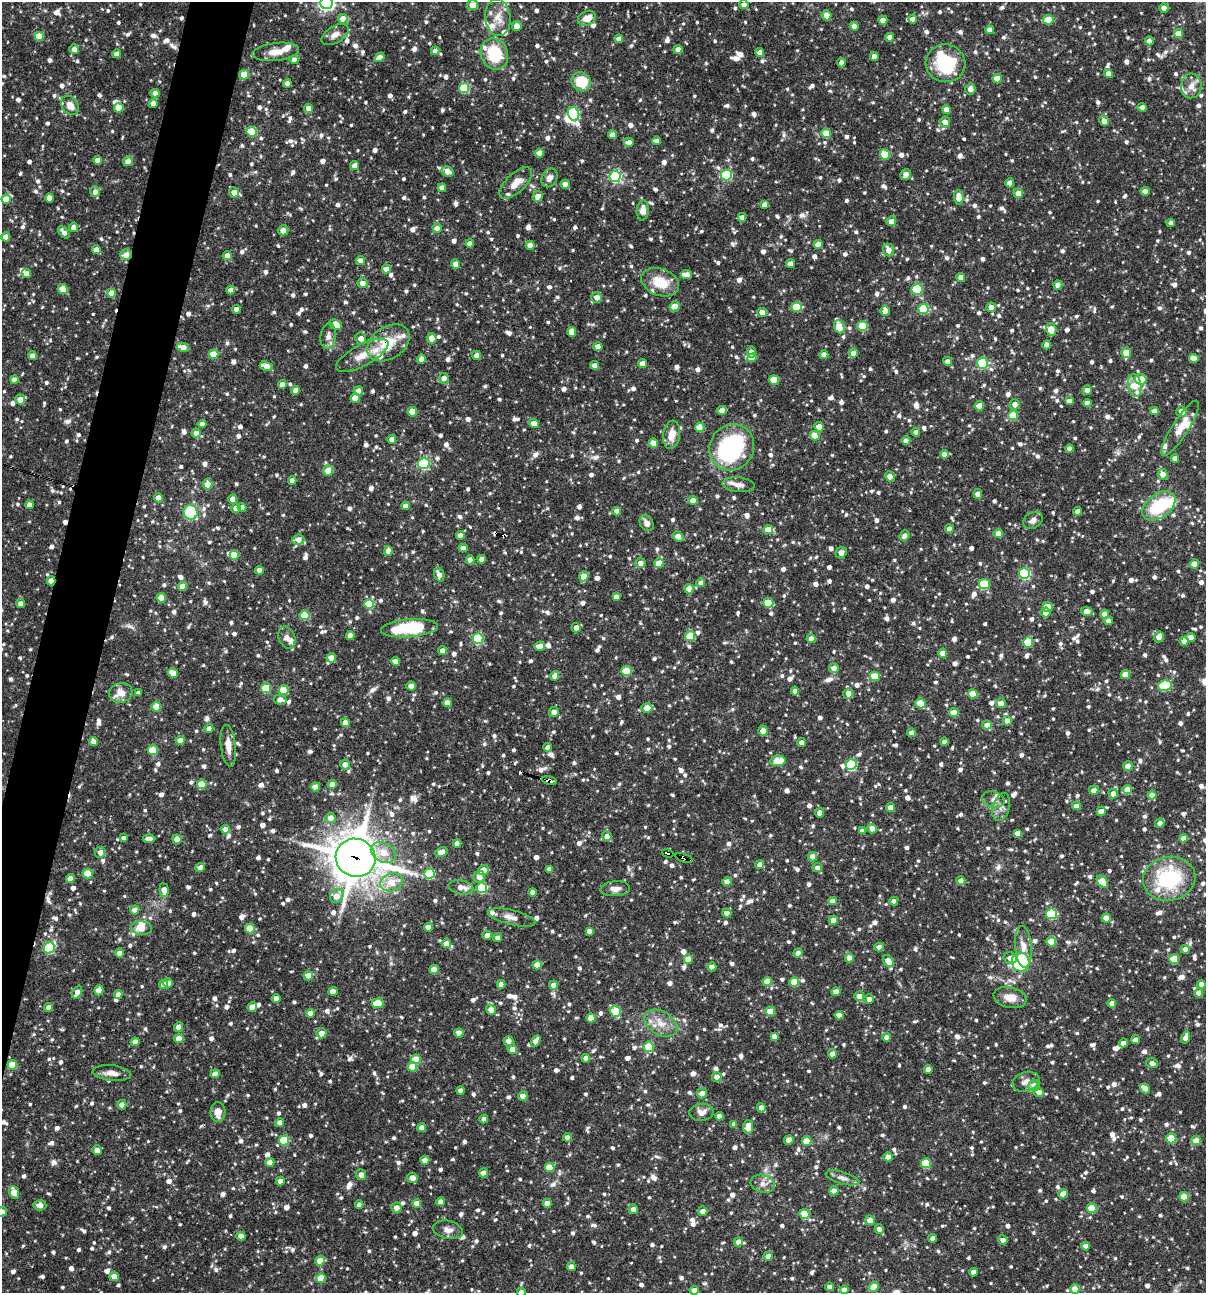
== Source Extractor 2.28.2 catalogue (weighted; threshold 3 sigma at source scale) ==
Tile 7 of 4 x 4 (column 3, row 2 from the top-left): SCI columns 2656-3859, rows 2585-3875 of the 5187 x 5169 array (HDU 1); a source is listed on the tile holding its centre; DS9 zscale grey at full resolution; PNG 1208 x 1295 px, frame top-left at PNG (2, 2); each listed source drawn as its Kron ellipse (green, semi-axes under 4 px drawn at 4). Shown black and unused: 4% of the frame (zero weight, under 3 of 4 exposures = <1% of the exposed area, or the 3 px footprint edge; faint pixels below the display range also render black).
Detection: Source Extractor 2.28.2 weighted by HDU 2 'WHT'; one run over the whole footprint, this tile lists its part. Background 0.0817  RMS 0.0038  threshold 0.0171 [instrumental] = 3 sigma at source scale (4.5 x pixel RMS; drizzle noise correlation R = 1.50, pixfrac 1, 0.05/0.05 arcsec/px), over >= 5 px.
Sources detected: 1580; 4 inside a brighter object's white glare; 5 cosmic-ray / hot-pixel residue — neither listed nor drawn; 36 inside a brighter listed object's ellipse — not listed separately; of the other 1535, all 500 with FLUX_AUTO >= 2.08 (the completeness limit of this list) listed and drawn (1035 fainter detections not listed), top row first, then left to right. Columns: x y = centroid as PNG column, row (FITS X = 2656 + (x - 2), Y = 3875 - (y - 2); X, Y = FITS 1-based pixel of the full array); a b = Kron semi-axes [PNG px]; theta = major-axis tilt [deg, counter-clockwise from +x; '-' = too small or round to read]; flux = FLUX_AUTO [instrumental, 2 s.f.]
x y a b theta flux
327 3 6 6 - 100
473 5 5 5 - 3.6
744 5 4 4 - 2.4
1164 8 4 4 - 2.9
826 15 5 5 - 3
498 18 18 12 -83 5.1
587 18 9 7 25 4
343 19 5 4 - 4.2
913 19 4 4 - 2.6
883 20 4 4 - 2.9
1048 20 5 4 - 9.9
517 26 5 4 - 4.2
854 26 4 4 - 3.1
990 30 4 4 - 2.7
1179 34 4 4 - 6.1
335 35 15 8 31 2.6
39 36 5 5 - 11
890 37 4 4 - 2.4
619 39 4 4 - 2.5
1149 41 4 4 - 3
74 49 5 4 - 3
678 49 4 4 - 2.3
435 51 4 4 - 2.7
276 52 23 9 7 5.2
760 52 4 4 - 2.9
117 54 4 4 - 2.6
494 54 16 13 -69 16
379 57 5 4 - 3.1
874 57 4 4 - 2.8
294 60 4 4 - 2.5
841 63 5 4 - 2.1
945 63 20 19 - 23
1109 73 5 4 - 2.6
244 75 5 4 - 7.4
997 79 4 4 - 6.5
581 81 10 9 - 12
287 83 4 4 - 2.3
1191 86 12 10 85 3.7
464 88 5 5 - 19
970 89 5 5 - 2.9
155 93 4 4 - 2.9
153 104 4 4 - 2.8
70 105 10 8 -53 3.2
1142 107 4 4 - 2.8
119 108 5 4 - 6.4
309 109 4 4 - 3.5
946 110 4 4 - 2.6
574 114 7 5 -68 52
1104 121 5 4 - 2.9
945 122 5 5 - 3.2
252 131 5 5 - 16
826 133 5 4 - 6.8
612 135 4 4 - 2.8
657 141 4 4 - 2.3
629 142 5 4 - 2.3
539 153 4 4 - 4.2
885 155 5 5 - 10
98 160 4 4 - 2.8
128 161 5 5 - 3.3
354 166 4 4 - 2.2
448 171 6 5 - 3.1
726 175 5 5 - 35
906 175 6 5 - 3
615 176 5 5 - 53
549 178 10 7 57 2.2
516 183 20 9 44 4.4
1010 183 4 4 - 3.9
565 184 4 4 - 3.7
442 188 4 4 - 3.1
1145 191 4 4 - 2.8
95 192 5 5 - 2.7
234 192 5 5 - 3
1018 193 5 4 - 3.5
538 196 5 5 - 2.9
959 197 7 5 -84 4.7
49 198 4 4 - 3.1
6 199 4 4 - 6.5
765 205 4 4 - 2.9
643 211 10 6 85 3
742 217 4 4 - 2.4
891 221 5 4 - 2.8
1171 223 4 4 - 2.1
73 227 5 4 - 2.7
437 228 4 4 - 2.5
283 230 5 5 - 2.9
64 232 7 4 -51 2.1
6 237 4 4 - 4
470 243 4 4 - 2.5
818 244 4 4 - 3.6
530 245 4 4 - 3.3
97 250 4 4 - 3.6
889 250 6 5 - 3.1
126 255 6 5 - 3.3
227 256 4 4 - 3.5
360 261 4 4 - 2.7
455 264 5 4 - 2.5
791 264 4 4 - 2.8
386 269 4 4 - 2.8
26 273 4 4 - 3
686 275 6 4 -7 3.8
961 277 4 4 - 2.3
660 282 19 13 -21 9.2
362 283 5 5 - 3
1058 285 4 4 - 3.4
63 289 5 4 - 6.6
917 289 5 5 - 19
231 290 4 4 - 2.4
111 293 4 4 - 4.3
597 297 5 5 - 3.2
674 306 5 4 - 5.5
797 307 5 5 - 13
991 307 5 4 - 2.8
236 309 4 4 - 2.5
924 309 5 5 - 23
885 311 5 4 - 3.3
762 312 5 4 - 3.7
336 325 6 4 -28 8.5
862 326 5 5 - 14
839 327 7 5 -70 12
1051 329 6 5 - 6
572 332 5 4 - 4.5
328 336 13 7 82 2.5
361 338 6 5 - 2.9
432 338 5 5 - 3.2
388 343 23 16 34 12
1047 345 4 4 - 2.6
183 347 6 4 -10 3.9
598 347 4 4 - 2.6
751 352 5 4 - 2.5
853 353 5 4 - 2.9
1126 353 5 5 - 5.6
213 354 5 5 - 8.3
362 355 29 10 28 6.2
476 355 4 4 - 2.1
824 355 4 4 - 2.3
32 356 4 4 - 3.2
752 358 5 4 - 4
1194 358 5 4 - 3.7
421 359 5 4 - 2.1
947 361 4 4 - 2.3
643 363 4 4 - 4.3
982 363 5 5 - 33
595 365 4 4 - 2.6
266 366 7 4 -19 3.6
444 378 5 5 - 2.4
1141 379 6 5 - 7.8
14 380 4 4 - 3.4
774 380 5 5 - 9.3
282 384 4 4 - 2.7
1135 385 11 6 -79 8.6
295 390 4 4 - 2.7
1087 390 4 4 - 2.6
358 391 4 4 - 2.7
355 398 5 4 - 7.3
20 399 5 5 - 4.1
1069 401 4 4 - 2.3
1087 403 4 4 - 2.7
1015 404 5 5 - 2.7
979 406 5 4 - 5.1
722 410 5 4 - 2.7
1154 411 4 4 - 2.6
412 412 5 4 - 8.5
1182 412 5 5 - 3.1
1013 415 5 5 - 12
534 423 5 4 - 3.4
202 424 4 4 - 2.6
700 427 5 4 - 8.6
819 427 5 4 - 3.9
1180 428 32 8 58 6.6
916 432 4 4 - 2.6
196 433 4 4 - 2.6
671 435 14 8 82 5.2
815 436 5 4 - 6
392 439 4 4 - 2.6
906 441 4 4 - 2.2
653 443 5 4 - 5
732 447 24 22 58 48
1069 449 4 4 - 2.3
944 454 4 4 - 2.6
1175 458 4 4 - 2.6
424 464 6 5 - 42
328 471 5 5 - 8
1163 474 5 5 - 3.1
890 476 5 4 - 2.9
292 480 4 4 - 2.5
208 484 5 4 - 7.2
738 485 16 7 -4 2.8
978 494 5 4 - 3.4
158 498 4 4 - 4.8
233 499 4 4 - 3.6
693 500 4 4 - 5
29 505 4 4 - 2.8
406 506 4 4 - 2.5
1159 506 19 11 37 19
242 507 4 4 - 2.8
236 508 5 4 - 2.9
617 511 4 4 - 2.8
1078 511 4 4 - 2.3
191 512 7 7 - 18
1033 520 10 7 30 2.1
647 523 8 6 -57 2.3
949 529 4 4 - 2.5
768 530 5 4 - 5.8
998 534 4 4 - 2.8
460 535 4 4 - 3.1
905 536 5 5 - 2.3
678 537 6 4 -37 3.2
298 540 6 5 - 3.1
463 548 4 4 - 2.7
388 551 5 4 - 3.5
841 553 6 5 - 2.5
234 555 4 4 - 5.8
482 559 4 4 - 2.3
470 560 4 4 - 3.3
640 563 5 5 - 2.5
659 563 5 4 - 4.9
1194 564 4 4 - 4.1
259 570 4 4 - 2.6
439 574 7 5 -68 2.9
1024 574 5 5 - 37
584 576 5 4 - 5.3
51 581 4 4 - 6.6
701 583 4 4 - 2.3
985 584 5 5 - 17
182 586 4 4 - 3.6
689 589 4 4 - 3.8
616 597 4 4 - 2.2
161 598 4 4 - 7.3
768 603 5 5 - 11
21 604 4 4 - 2.8
369 604 5 5 - 15
1048 607 5 4 - 7.1
1087 611 6 4 -17 3.1
1045 612 5 5 - 2.7
1105 614 4 4 - 5.6
304 615 5 5 - 14
1109 621 4 4 - 2.4
409 628 28 9 5 27
576 628 4 4 - 2.6
350 635 4 4 - 3.2
690 636 5 5 - 10
1159 637 5 5 - 3.4
1191 637 4 4 - 3.1
287 638 11 8 -68 2.2
478 639 5 5 - 32
811 639 4 4 - 2.9
1184 641 4 4 - 3.2
1028 642 5 5 - 15
540 646 5 4 - 4.2
442 651 4 4 - 2.6
943 653 4 4 - 4.7
331 658 5 4 - 5.9
395 661 5 4 - 2.6
834 668 5 4 - 2.7
626 671 5 5 - 13
173 673 5 4 - 4.2
1125 675 4 4 - 6.7
555 676 5 4 - 3
875 676 5 4 - 11
411 686 4 4 - 4.1
1165 686 7 5 9 24
266 688 5 5 - 14
284 690 5 5 - 13
795 691 4 4 - 2.8
121 693 12 9 10 4.9
139 693 4 4 - 2.1
848 693 5 5 - 2.9
973 694 4 4 - 8.2
280 700 6 5 - 2.5
447 703 4 4 - 4.4
920 703 5 5 - 10
1001 703 5 5 - 2.8
156 707 5 4 - 8.3
647 708 5 5 - 5.1
554 712 5 5 - 2.4
954 713 4 4 - 5
1007 721 4 4 - 2.5
345 723 4 4 - 2.9
987 725 5 4 - 3.2
209 728 4 4 - 2.6
763 731 5 4 - 3.3
912 733 4 4 - 2.9
180 740 4 4 - 2.9
93 741 4 4 - 2.3
801 742 4 4 - 2.3
944 742 4 4 - 2.5
228 746 21 7 -83 4.8
548 747 4 4 - 2.2
153 750 5 5 - 14
778 761 7 5 10 12
345 764 5 5 - 2.7
851 765 5 5 - 32
1128 766 4 4 - 3.2
549 781 7 3 -15 6
202 784 5 5 - 9.5
332 784 4 4 - 2.8
315 787 4 4 - 4.9
1094 790 5 4 - 2.4
1127 790 5 4 - 3.9
1113 794 5 4 - 2.9
1152 795 4 4 - 3.3
993 800 11 8 -15 2.2
1076 806 4 4 - 2.7
1001 807 14 8 74 2.7
891 808 4 4 - 3.6
1101 811 5 4 - 3.3
820 813 4 4 - 2.8
330 818 5 5 - 3.2
1160 823 4 4 - 2.3
225 829 4 4 - 2.7
872 829 5 4 - 3.4
862 831 4 4 - 2.2
1017 833 4 4 - 2.6
607 836 5 4 - 2.9
124 838 4 4 - 2.2
1184 838 4 4 - 2.8
149 839 6 4 4 2.8
177 839 5 4 - 3.2
457 843 4 4 - 2.3
100 852 5 5 - 2.6
441 852 6 4 26 3.3
383 853 13 9 -26 5.6
668 853 6 3 -18 46
813 857 4 4 - 3.7
356 858 20 19 - 1100
684 858 9 3 -20 55
760 865 4 4 - 2.7
200 868 4 4 - 2.6
817 868 4 4 - 2.7
549 869 4 4 - 2.1
484 870 5 5 - 3.9
87 874 5 5 - 10
429 874 5 5 - 21
479 877 6 6 - 3.2
70 878 4 4 - 2.5
1169 879 26 22 12 31
961 881 4 4 - 2.3
391 882 11 8 23 5.9
727 882 4 4 - 3.7
1102 882 7 5 -50 12
461 887 12 7 -11 3.4
482 888 5 5 - 26
615 889 15 7 4 2.7
164 890 7 4 -84 3.4
532 892 4 4 - 2.1
337 896 7 6 - 4
833 901 4 4 - 3.6
894 901 4 4 - 2.2
135 910 5 4 - 2.6
727 913 4 4 - 2.8
1052 914 5 5 - 28
512 917 24 7 -14 3.2
1106 918 4 4 - 4.8
833 920 5 4 - 3.8
428 927 4 4 - 3.5
141 928 10 7 -4 4.4
250 928 5 5 - 8.2
589 931 4 4 - 2.6
487 935 5 4 - 2.8
498 938 4 4 - 2.3
1051 942 5 4 - 8.6
446 943 4 4 - 3.3
879 947 4 4 - 2.4
1023 947 21 8 -85 4
49 948 6 5 - 29
1185 949 4 4 - 2.4
119 953 4 4 - 2.5
798 953 4 4 - 2.2
849 958 4 4 - 3
1010 958 7 5 -14 2.3
688 959 4 4 - 4.5
1174 959 5 5 - 12
888 961 6 5 - 4.5
1021 962 9 9 - 38
537 965 4 4 - 4.1
712 967 4 4 - 2.5
434 969 5 4 - 5.1
308 976 4 4 - 5.2
767 982 4 4 - 7.3
794 982 5 4 - 11
168 983 5 4 - 4.2
164 984 5 4 - 2.7
501 984 4 4 - 2.5
1201 984 4 4 - 2.7
553 985 4 4 - 3.8
99 990 5 4 - 3.7
333 991 4 4 - 4.8
77 992 7 4 62 3.2
836 992 4 4 - 2.8
1199 993 4 4 - 3.5
118 994 4 4 - 2.6
859 996 5 5 - 2.8
1010 997 16 10 -13 5
276 998 4 4 - 3
869 999 5 4 - 2.1
378 1003 6 5 - 11
1112 1003 4 4 - 2.7
252 1007 5 4 - 4.3
48 1008 4 4 - 2.6
491 1010 5 4 - 3.2
616 1011 6 5 - 18
770 1011 4 4 - 8.5
310 1013 4 4 - 2.6
839 1015 4 4 - 2.9
591 1018 4 4 - 4.5
661 1023 18 12 -29 5.4
179 1027 5 4 - 2.9
321 1033 5 5 - 3.6
459 1033 5 4 - 3.1
774 1036 4 4 - 2.7
886 1037 4 4 - 2.5
179 1038 4 4 - 5.1
1185 1038 6 4 72 3.1
1135 1040 4 4 - 2.6
509 1041 5 5 - 2.9
536 1041 6 4 58 2.8
135 1042 4 4 - 2.5
1123 1043 4 4 - 3
649 1047 5 5 - 16
512 1049 4 4 - 3.5
832 1054 4 4 - 2.7
586 1058 4 4 - 2.7
416 1059 5 5 - 11
1152 1063 6 5 - 2.3
12 1065 5 5 - 9.9
412 1067 5 5 - 7.4
928 1069 4 4 - 2.7
112 1073 19 7 -6 3.2
215 1074 5 4 - 2.8
717 1077 5 5 - 2.8
1026 1082 13 9 18 2.7
1034 1086 6 6 - 3.1
1145 1088 5 4 - 2.7
460 1091 4 4 - 2.5
1039 1092 5 4 - 2.7
702 1093 5 5 - 2.8
523 1096 5 4 - 2.6
122 1105 5 4 - 2.3
761 1108 5 4 - 2.4
218 1112 10 7 89 3.2
701 1112 12 8 5 2.6
719 1116 4 4 - 2.8
484 1119 4 4 - 2.6
280 1123 4 4 - 2.7
734 1124 4 4 - 2.3
748 1127 7 5 88 5.6
422 1128 4 4 - 2.5
567 1137 4 4 - 2.6
1171 1138 5 5 - 12
284 1140 5 5 - 18
789 1140 5 4 - 3.4
807 1141 5 4 - 6.7
1196 1141 5 4 - 5.8
97 1150 5 4 - 2.7
888 1157 4 4 - 2.9
425 1160 4 4 - 3.2
270 1162 4 4 - 3.8
926 1163 5 5 - 18
549 1167 5 5 - 9.8
483 1173 4 4 - 2.3
361 1175 5 5 - 2.5
412 1178 5 5 - 2.9
842 1178 17 6 -15 2.1
280 1181 4 4 - 2.7
763 1184 12 8 -16 2.5
834 1191 4 4 - 3.1
14 1192 6 4 -69 6.9
1063 1194 5 4 - 3.8
1184 1197 5 4 - 8.7
441 1202 4 4 - 3.1
547 1203 4 4 - 3
417 1204 4 4 - 5.5
40 1205 6 5 - 2.7
359 1205 4 4 - 2.4
396 1208 5 5 - 2.9
1092 1208 5 4 - 12
633 1209 5 4 - 2.4
702 1211 5 5 - 2.7
2 1212 5 4 - 2.7
804 1214 5 5 - 14
870 1220 5 4 - 3.7
879 1229 5 4 - 2.3
448 1230 15 9 -12 2.5
241 1236 4 4 - 3.7
933 1238 4 4 - 2.4
1003 1240 5 4 - 2.4
738 1242 4 4 - 2.7
1086 1246 4 4 - 2.4
768 1256 4 4 - 2.6
320 1261 5 4 - 7.1
571 1267 4 4 - 3.1
973 1272 4 4 - 2.6
114 1276 5 4 - 2.6
321 1278 5 4 - 8.2
830 1287 4 4 - 2.5
874 1287 5 4 - 7.8
1075 1289 4 4 - 4.4
694 1290 4 4 - 3.3
844 1290 4 4 - 2.6
521 1292 4 4 - 2.5
Overlapping masked pixels (flux is a lower limit): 9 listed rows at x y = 126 255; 388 343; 424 464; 51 581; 763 731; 549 781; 668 853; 356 858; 684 858
Isophote crosses this tile's border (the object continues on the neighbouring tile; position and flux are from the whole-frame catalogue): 4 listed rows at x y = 327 3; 2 1212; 694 1290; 521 1292